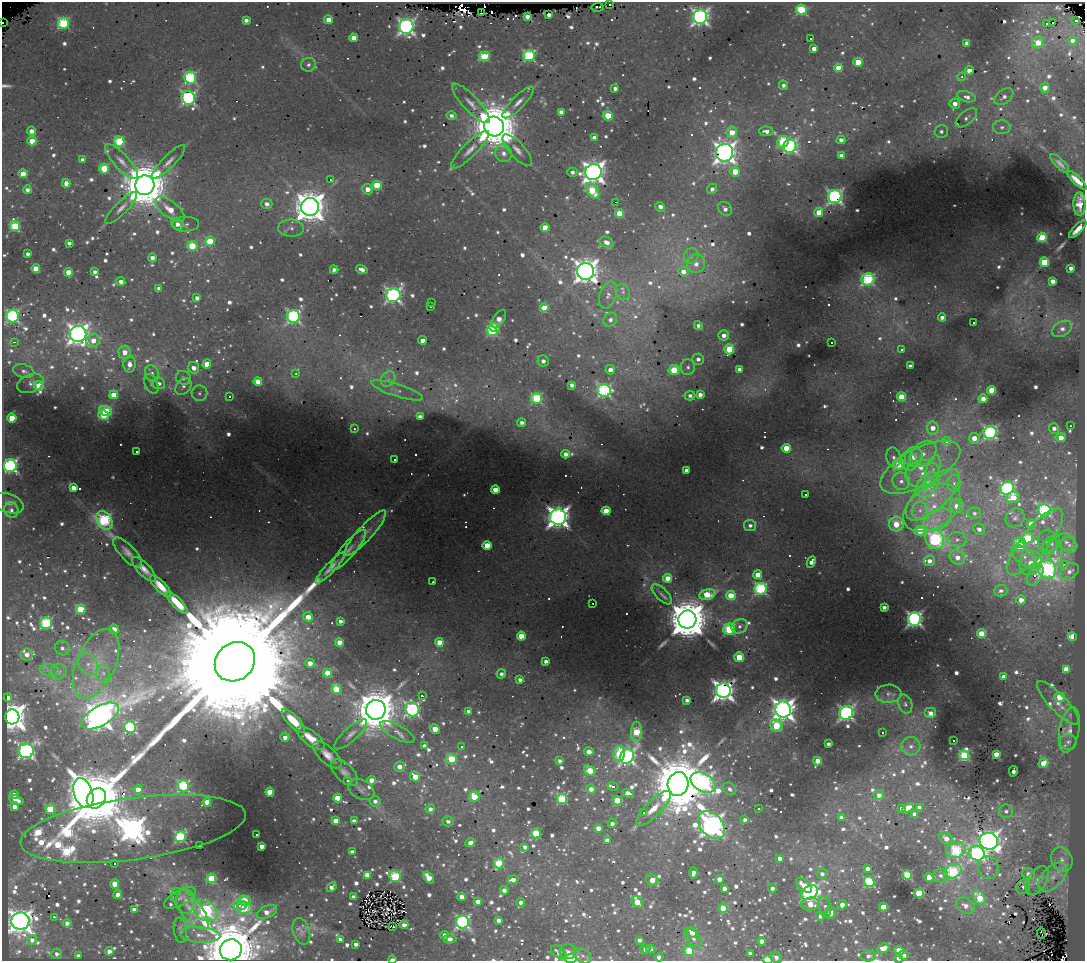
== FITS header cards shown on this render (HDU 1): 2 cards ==
NAXIS1  =                 1083
NAXIS2  =                  959

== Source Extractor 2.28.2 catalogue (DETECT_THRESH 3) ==
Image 1083 x 959 px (HDU 1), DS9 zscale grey, 1 PNG px = 1 image px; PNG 1087 x 963 px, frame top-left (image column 1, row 959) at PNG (2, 2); each listed source drawn as its Kron ellipse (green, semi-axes under 4 px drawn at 4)
Background 0.67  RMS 0.061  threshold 0.184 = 3 sigma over >= 5 px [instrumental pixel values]
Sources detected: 1313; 2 with non-positive FLUX_AUTO (blend fragments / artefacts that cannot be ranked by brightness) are neither listed nor drawn; of the other 1311, the 500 brightest by FLUX_AUTO listed and drawn (811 fainter detections omitted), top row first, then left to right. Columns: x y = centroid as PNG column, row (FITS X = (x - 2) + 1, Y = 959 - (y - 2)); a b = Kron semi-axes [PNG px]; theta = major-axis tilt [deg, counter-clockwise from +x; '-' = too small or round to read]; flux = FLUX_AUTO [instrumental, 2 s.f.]
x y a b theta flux
609 4 3 3 - 40
597 7 6 2 2 25
801 10 5 5 - 410
482 13 4 2 - 26
549 15 4 3 - 23
527 16 4 4 - 29
700 17 7 7 - 1700
246 20 4 4 - 24
328 20 4 4 - 75
1076 20 3 3 - 25
1053 22 3 3 - 99
2 23 2 2 - 400
63 23 5 5 - 480
1047 24 4 3 - 300
406 26 7 7 - 1700
353 38 4 4 - 44
811 38 3 3 - 10000
1072 40 4 4 - 19
967 43 4 4 - 43
1038 43 6 5 - 100
814 49 4 4 - 40
484 56 5 5 - 260
529 56 5 5 - 570
858 62 4 4 - 120
308 65 7 7 - 18
838 68 4 4 - 100
969 70 4 4 - 39
190 77 6 6 - 540
962 77 4 3 - 22
783 85 5 4 - 18
615 88 4 3 - 20
1045 88 5 5 - 50
966 97 9 5 -17 33
1004 97 11 6 38 28
188 98 7 6 - 950
518 102 21 6 45 39
471 103 26 8 -47 48
955 104 5 5 - 41
561 112 4 4 - 26
451 116 5 4 - 20
608 116 5 5 - 170
966 118 13 6 39 21
494 126 10 9 - 25000
1002 127 8 7 - 24
32 131 4 4 - 34
766 131 7 4 -4 31
941 131 7 6 - 19
732 132 5 5 - 110
594 138 4 4 - 35
841 140 4 4 - 24
32 141 4 4 - 86
119 142 5 5 - 310
783 142 6 5 - 250
790 146 7 6 - 960
470 150 26 7 45 45
517 150 20 7 -48 39
504 153 9 8 - 32
725 153 9 8 - 3700
841 156 4 4 - 51
82 160 3 3 - 18
122 161 23 7 -47 45
168 162 23 6 45 34
1060 163 12 4 -44 19
104 168 5 5 - 200
735 171 5 5 - 92
572 172 5 4 - 19
593 172 8 8 - 3900
23 174 4 4 - 56
330 180 3 2 - 21
1077 180 13 4 -43 40
66 183 4 4 - 64
145 185 10 9 - 25000
377 185 4 4 - 180
367 189 5 5 - 48
712 189 5 5 - 24
27 190 4 4 - 20
592 191 9 5 -52 230
835 197 7 6 - 1100
615 202 3 2 - 670
267 204 5 5 - 25
1079 204 11 6 -89 41
310 207 9 9 - 9200
660 207 5 4 - 26
121 208 21 6 45 34
170 209 18 8 -39 67
725 209 7 6 - 23
819 212 5 4 - 82
619 214 4 4 - 130
177 224 6 5 - 38
186 224 13 7 1 18
15 226 5 5 - 280
291 228 13 8 -2 27
545 228 4 4 - 91
1078 229 11 4 45 35
1042 237 5 4 - 250
210 241 5 5 - 190
606 242 7 5 -26 38
69 243 4 3 - 18
192 246 5 5 - 230
28 254 4 4 - 19
691 256 8 7 - 19
152 258 4 4 - 27
1044 262 5 4 - 180
696 264 9 9 - 38
1071 268 4 3 - 26
36 269 4 4 - 88
362 269 6 3 -18 28
334 270 4 3 - 20
586 271 8 8 - 4700
68 272 4 4 - 77
95 272 4 4 - 18
683 272 5 5 - 40
868 279 6 6 - 510
121 281 4 4 - 28
1053 281 4 4 - 36
159 288 4 4 - 19
623 292 8 7 - 19
393 295 7 7 - 1400
608 295 14 8 71 34
197 298 4 4 - 26
432 303 3 3 - 47
431 307 3 3 - 43
544 308 4 4 - 130
12 316 6 6 - 800
294 316 6 6 - 970
942 317 4 4 - 25
499 319 10 5 55 49
610 320 7 6 - 23
974 323 3 3 - 52
698 326 4 4 - 18
494 327 5 4 - 270
1062 329 10 7 30 30
492 331 5 5 - 290
78 334 8 8 - 3300
724 335 5 5 - 32
93 340 7 6 - 54
422 340 4 4 - 52
14 342 3 2 - 54
831 343 3 3 - 31
729 349 5 5 - 200
901 349 3 3 - 20
124 352 7 6 - 47
698 359 6 5 - 23
543 361 5 5 - 25
130 364 8 6 87 37
207 364 5 4 - 81
910 366 4 4 - 23
688 367 8 7 - 19
194 368 6 5 - 36
739 369 4 4 - 18
610 370 5 4 - 33
674 370 5 5 - 190
24 371 11 6 -15 19
152 373 8 7 - 20
296 374 3 3 - 22
183 378 7 7 - 23
388 379 8 6 51 19
258 381 4 4 - 89
31 383 14 9 20 26
159 383 6 5 - 25
151 384 10 6 -67 18
572 385 4 4 - 20
39 386 5 4 - 130
183 386 9 7 49 23
397 390 27 6 -18 45
604 390 7 6 - 760
992 390 4 4 - 160
199 393 8 8 - 18
114 395 4 4 - 96
700 395 4 4 - 30
690 396 5 4 - 20
229 397 3 3 - 40
901 397 4 4 - 180
536 398 5 5 - 360
983 399 4 4 - 45
106 411 6 5 - 220
104 415 5 5 - 140
420 417 4 4 - 31
12 418 5 4 - 150
522 423 4 4 - 19
1070 426 3 3 - 57
933 428 6 6 - 52
1054 428 5 5 - 25
354 429 3 3 - 35
990 432 6 6 - 870
1061 437 5 4 - 52
974 438 5 5 - 55
946 441 4 4 - 31
786 448 4 4 - 120
136 451 3 2 - 18
566 454 4 4 - 30
923 454 15 10 43 69
894 457 10 7 -76 22
914 457 10 8 66 69
394 459 3 3 - 42
909 461 9 8 - 28
899 464 6 5 - 170
10 466 6 6 - 1200
920 467 44 19 28 310
686 470 4 4 - 31
933 470 15 6 74 43
923 474 17 13 11 97
901 481 9 8 - 33
954 483 8 6 -89 21
928 485 14 9 54 240
73 488 4 4 - 60
1007 488 7 6 - 800
495 490 4 4 - 67
806 494 3 3 - 22
933 495 34 15 43 200
1013 497 7 5 24 100
8 503 16 9 -18 37
957 506 7 6 - 52
932 508 31 20 31 240
11 510 8 7 - 22
920 510 9 8 - 29
1044 510 6 6 - 740
606 511 4 4 - 130
974 513 7 6 - 18
558 517 8 8 - 4000
1015 518 10 9 - 22
104 520 10 7 -58 630
938 520 15 9 30 62
896 524 7 7 - 92
1031 524 5 4 - 130
750 525 6 5 - 21
979 529 6 5 - 22
920 531 5 4 - 160
365 533 30 7 48 58
1028 538 5 5 - 250
935 539 10 9 - 630
957 540 9 7 -8 21
1035 542 41 13 51 160
1047 542 12 9 -78 38
1066 542 10 8 -28 27
1020 543 6 5 - 260
1052 544 9 7 36 25
1069 545 8 7 - 23
487 546 4 4 - 110
1020 547 5 4 - 86
348 550 26 7 49 37
127 552 19 7 -46 35
1055 552 13 7 -79 33
1024 556 14 8 -40 39
957 557 8 6 -35 46
929 561 5 5 - 33
811 562 6 4 64 32
1031 563 12 11 - 78
1064 565 3 3 - 300
330 568 21 5 47 37
144 569 16 6 -46 40
1047 569 10 9 - 1300
1069 571 10 7 36 30
758 575 4 4 - 79
1035 575 11 6 61 48
668 578 4 4 - 79
433 582 3 2 - 29
160 586 14 5 -46 60
760 589 6 6 - 640
1001 591 7 6 - 20
662 594 13 6 -45 20
707 594 8 5 13 190
731 595 5 4 - 130
1021 600 5 4 - 43
177 603 15 5 -46 100
593 603 3 3 - 48
884 607 4 3 - 22
80 609 5 5 - 220
308 617 5 4 - 53
914 619 6 6 - 1300
687 620 9 9 - 20000
340 621 4 3 - 21
46 623 6 6 - 490
739 626 8 7 - 23
114 629 5 4 - 61
729 629 6 5 - 340
982 633 4 4 - 140
521 636 4 4 - 150
1072 637 4 4 - 110
339 642 4 4 - 65
439 642 4 4 - 70
62 648 7 7 - 21
27 655 6 6 - 33
739 657 5 5 - 160
546 661 4 3 - 20
235 662 21 18 41 520000
310 663 5 4 - 42
88 664 12 9 -60 39
96 664 37 19 66 230
1066 669 4 4 - 96
49 670 10 6 -9 20
58 672 8 7 - 27
103 673 8 7 - 23
328 673 4 4 - 130
501 674 5 4 - 18
1003 677 4 4 - 50
520 680 4 4 - 20
336 689 5 4 - 170
723 691 7 7 - 3300
888 694 13 9 2 34
422 696 3 3 - 220
1060 697 5 4 - 120
8 698 4 4 - 26
687 700 4 4 - 18
1058 703 29 8 -46 52
905 704 9 7 -74 19
412 709 7 7 - 990
376 710 10 9 - 18000
783 710 8 8 - 3900
468 711 4 4 - 20
846 713 7 6 - 1300
930 713 6 5 - 33
100 716 21 10 29 7500
12 717 7 7 - 7500
293 721 16 6 -46 110
776 726 6 5 - 210
130 727 6 5 - 580
435 729 5 4 - 87
1069 730 23 10 79 39
397 732 19 7 -28 29
636 732 10 5 88 240
882 733 3 3 - 46
351 734 21 7 42 33
285 737 4 4 - 27
310 738 17 7 -37 75
954 740 3 3 - 28
1068 742 8 8 - 20
828 744 4 3 - 18
424 746 4 3 - 27
462 746 3 3 - 77
911 746 9 9 - 34
26 751 8 7 - 1500
589 752 5 4 - 39
619 754 8 5 87 210
996 754 4 3 - 45
327 755 17 8 -44 44
964 755 5 4 - 400
627 756 8 6 56 1400
451 759 5 5 - 220
559 761 4 4 - 19
817 761 4 4 - 93
1043 763 5 4 - 68
399 767 5 5 - 41
590 771 6 5 - 150
1013 771 5 3 - 25
344 773 16 8 -44 29
415 777 5 4 - 77
371 780 4 4 - 52
347 781 3 3 - 63
703 783 14 8 -30 1800
678 784 12 10 77 42000
183 786 6 5 - 510
613 786 5 3 - 71
591 789 5 4 - 30
730 789 7 5 -39 19
138 790 4 4 - 75
361 790 14 9 -27 21
270 792 4 4 - 100
83 793 15 9 -72 5500
628 793 6 3 -21 35
14 794 4 4 - 22
879 795 5 5 - 29
474 797 5 5 - 170
96 798 11 8 53 45000
338 798 4 4 - 120
562 799 5 5 - 410
16 800 7 4 -22 43
375 801 6 5 - 21
617 801 4 4 - 200
207 802 4 4 - 70
14 807 4 4 - 34
919 807 4 3 - 20
653 808 23 7 45 68
908 808 6 4 33 74
50 809 5 5 - 200
430 809 4 4 - 22
759 809 3 3 - 20
901 809 4 3 - 20
1006 811 7 6 - 20
644 812 3 3 - 35
914 814 4 4 - 21
841 817 4 3 - 22
745 820 4 3 - 19
336 821 4 4 - 54
354 821 4 4 - 24
448 821 5 5 - 19
612 824 4 3 - 21
711 825 16 11 -47 4400
598 828 4 4 - 34
133 829 113 31 7 6400
536 833 5 5 - 200
256 835 3 3 - 85
180 837 5 5 - 540
946 838 7 5 -38 43
607 840 4 4 - 39
989 841 9 8 - 3400
470 843 5 4 - 29
200 845 3 3 - 110
262 846 4 3 - 40
525 847 4 3 - 19
956 850 10 7 16 450
352 852 4 3 - 21
977 853 8 7 - 1000
780 858 4 4 - 27
1062 859 13 10 -65 46
114 863 3 3 - 560
499 863 5 5 - 270
867 868 4 4 - 22
988 868 11 10 - 34
953 871 9 7 27 420
693 873 5 4 - 25
822 874 5 5 - 21
1029 874 6 5 - 35
367 875 4 4 - 91
907 875 5 4 - 350
941 875 7 7 - 24
395 876 6 5 - 430
428 877 7 4 -52 80
929 877 4 4 - 59
1053 877 17 10 47 67
211 878 5 4 - 230
719 879 4 4 - 57
513 880 5 4 - 33
652 880 6 5 - 63
1037 880 16 9 57 49
869 882 5 5 - 460
115 884 5 4 - 93
804 885 9 5 -40 57
332 887 5 4 - 24
1023 887 7 6 - 22
724 888 4 4 - 22
772 888 4 4 - 20
504 890 4 4 - 22
810 893 9 6 36 1400
919 893 5 4 - 260
118 895 4 4 - 28
354 897 4 3 - 22
462 897 4 4 - 45
180 898 18 7 28 28
979 898 8 5 -58 170
244 900 6 5 - 150
185 901 13 9 -82 36
478 902 4 4 - 39
521 902 4 4 - 18
637 902 6 4 -52 98
810 904 9 6 6 90
842 905 4 4 - 41
965 905 10 7 -28 36
240 906 7 5 -1 21
825 907 11 6 -80 19
883 907 4 4 - 110
244 908 7 6 - 220
723 908 4 4 - 160
190 909 26 10 -50 71
134 910 4 4 - 30
205 911 13 9 -32 850
267 912 11 6 24 40
830 913 6 5 - 46
820 916 4 4 - 19
54 917 3 2 - 110
498 920 4 4 - 31
20 921 9 8 - 4900
463 922 6 6 - 1100
67 923 4 4 - 23
404 925 4 4 - 25
393 927 3 3 - 48
180 930 12 6 -83 23
301 931 14 8 -74 25
692 932 5 4 - 62
1041 933 5 2 - 24
200 935 20 8 -4 44
445 935 4 4 - 50
693 938 11 6 -49 24
340 939 4 3 - 18
450 939 6 4 0 25
32 940 5 5 - 25
639 940 4 4 - 19
761 941 4 4 - 34
356 944 4 3 - 22
883 948 6 4 21 75
645 949 5 4 - 19
651 949 4 4 - 32
231 950 11 10 - 45000
109 951 4 4 - 35
689 951 5 5 - 190
899 951 4 4 - 120
558 952 8 5 -37 30
568 952 8 7 - 24
750 953 4 3 - 19
57 954 5 5 - 18
904 955 5 4 - 20
78 956 4 3 - 18
583 956 9 6 -37 18
868 956 7 5 5 21
659 957 4 4 - 37
571 958 6 4 7 380
776 958 6 5 - 21
898 958 4 4 - 21
392 959 4 3 - 25
768 959 5 3 - 130
At the frame edge (FLAGS 8, measured only in part): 8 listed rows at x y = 2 23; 231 950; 659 957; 571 958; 776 958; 898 958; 392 959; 768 959
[811 fainter detections neither listed nor drawn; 2 non-positive-flux detections neither listed nor drawn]